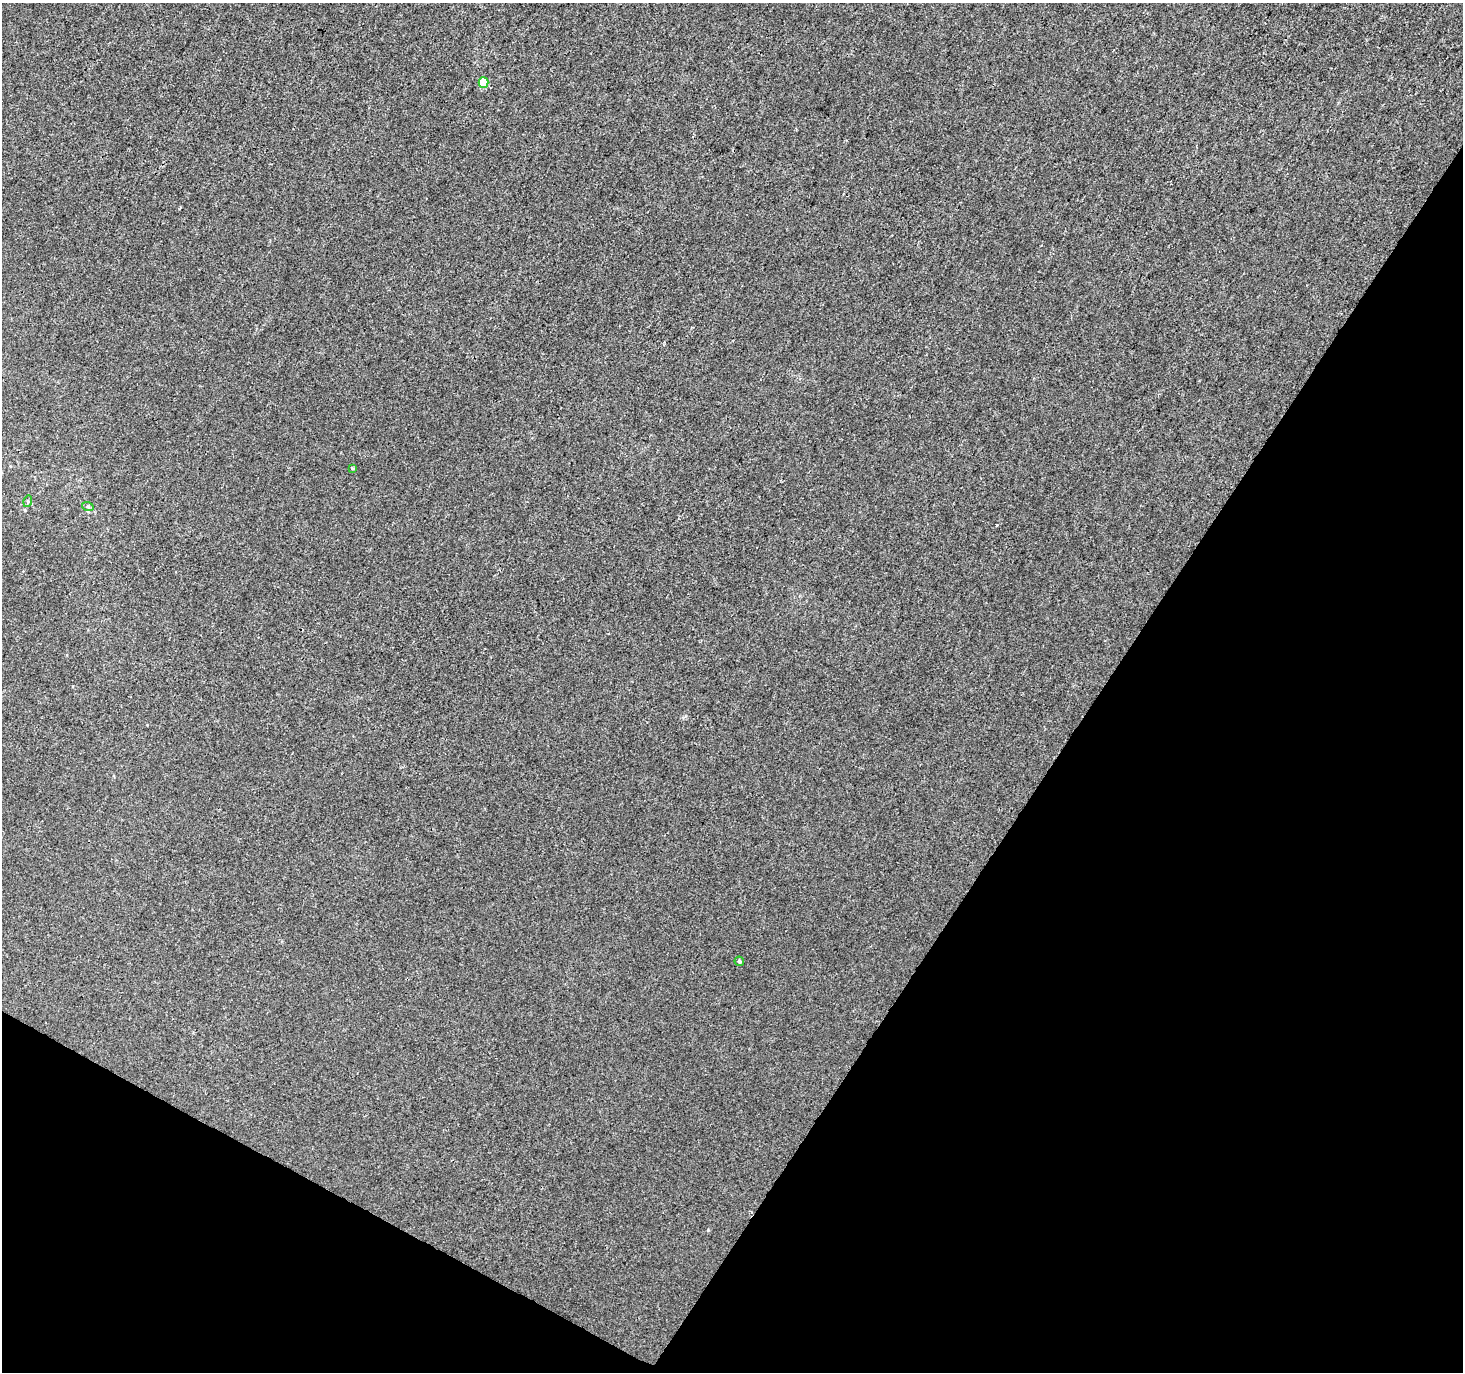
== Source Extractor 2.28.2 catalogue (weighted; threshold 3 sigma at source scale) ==
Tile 15 of 4 x 4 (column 3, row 4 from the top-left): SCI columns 2933-4393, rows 261-1630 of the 5856 x 5932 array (HDU 1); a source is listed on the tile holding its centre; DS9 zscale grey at full resolution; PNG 1465 x 1374 px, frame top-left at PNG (2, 3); each listed source drawn as its Kron ellipse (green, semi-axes under 4 px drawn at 4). Shown black and unused: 31% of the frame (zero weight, under 3 of 4 exposures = <1% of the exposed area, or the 3 px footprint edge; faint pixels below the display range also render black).
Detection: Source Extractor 2.28.2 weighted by HDU 2 'WHT'; one run over the whole footprint, this tile lists its part. Background 0.0017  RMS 0.003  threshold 0.0137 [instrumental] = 3 sigma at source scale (4.5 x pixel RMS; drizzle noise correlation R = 1.50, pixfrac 1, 0.0396/0.0396 arcsec/px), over >= 5 px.
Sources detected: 5; all 5 listed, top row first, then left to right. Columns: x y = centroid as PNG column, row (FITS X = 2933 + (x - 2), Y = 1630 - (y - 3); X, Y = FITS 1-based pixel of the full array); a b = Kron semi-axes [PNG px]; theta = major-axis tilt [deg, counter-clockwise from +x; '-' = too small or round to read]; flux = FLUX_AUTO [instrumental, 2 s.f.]
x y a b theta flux
483 82 5 5 - 8.2
352 468 4 3 - 0.24
28 501 6 4 73 0.35
88 507 6 4 -19 0.41
739 961 5 4 - 0.6